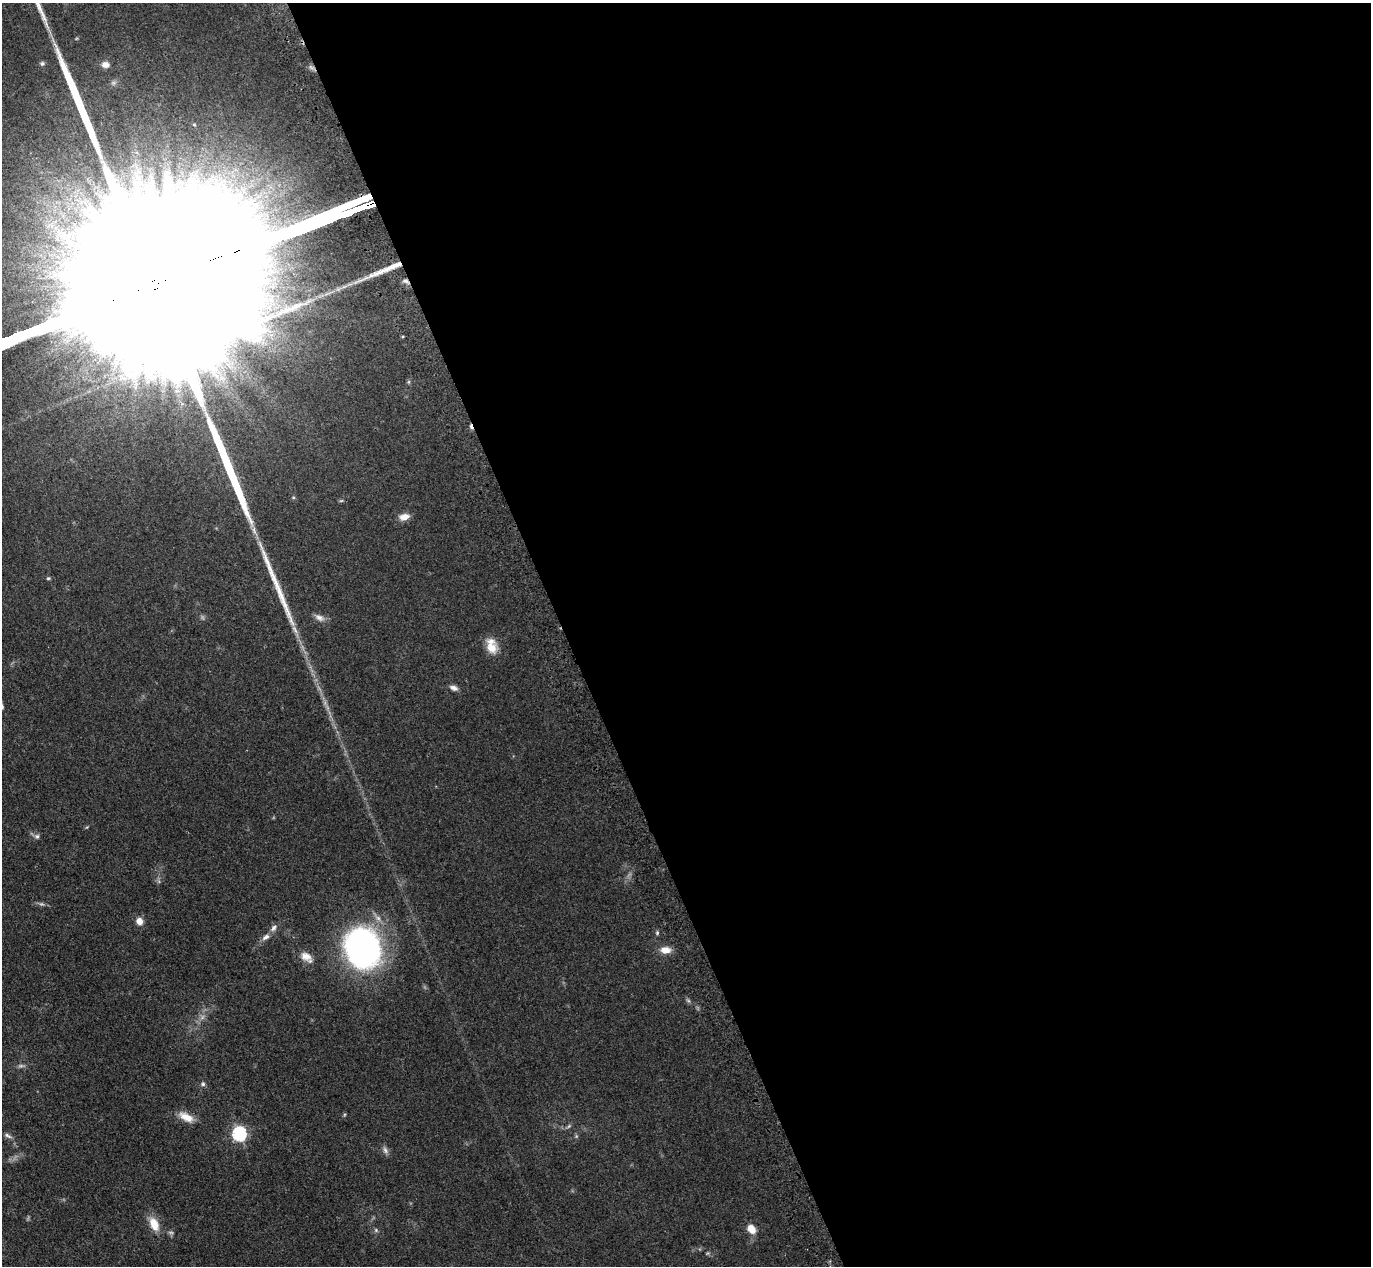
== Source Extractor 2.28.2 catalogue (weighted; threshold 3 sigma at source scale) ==
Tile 8 of 4 x 4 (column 4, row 2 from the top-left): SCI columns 4194-5562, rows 2884-4147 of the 5650 x 5635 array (HDU 1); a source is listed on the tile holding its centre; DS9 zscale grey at full resolution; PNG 1373 x 1268 px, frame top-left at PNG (2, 3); no overlay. Shown black and unused: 59% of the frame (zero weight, under 3 of 4 exposures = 6% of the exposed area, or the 3 px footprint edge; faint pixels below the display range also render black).
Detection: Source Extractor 2.28.2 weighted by HDU 2 'WHT'; one run over the whole footprint, this tile lists its part. Background 0.0388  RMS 0.0049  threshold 0.0222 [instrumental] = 3 sigma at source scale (4.5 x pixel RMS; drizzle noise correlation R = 1.50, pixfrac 1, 0.05/0.05 arcsec/px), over >= 5 px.
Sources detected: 40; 5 too faint to see at this stretch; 1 cosmic-ray / hot-pixel residue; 4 long thin detections or spike segments (spike, bleed or trail) — not listed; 1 inside a brighter listed object's ellipse — not listed separately; the other 29 listed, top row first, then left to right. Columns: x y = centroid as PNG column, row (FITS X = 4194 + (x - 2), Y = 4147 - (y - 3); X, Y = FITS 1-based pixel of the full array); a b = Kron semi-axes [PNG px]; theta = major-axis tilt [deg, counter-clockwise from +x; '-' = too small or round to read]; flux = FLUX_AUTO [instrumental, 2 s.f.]
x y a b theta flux
42 63 6 6 - 0.98
105 65 8 6 -7 3.1
406 281 9 6 -18 1.6
409 382 6 4 90 0.7
341 501 6 4 2 0.66
404 517 12 7 11 4.6
48 578 5 4 - 0.64
319 618 14 8 -28 2.9
492 647 19 14 -55 7.1
454 688 10 6 -20 2.1
37 836 8 7 - 1.4
139 921 8 7 - 3.9
274 928 11 7 58 2.1
657 933 6 5 - 0.8
266 937 12 7 33 2.5
362 948 43 37 -72 130
665 950 13 8 -4 5
306 956 15 11 -22 4.9
202 1017 8 6 47 1.8
203 1084 6 6 - 1.1
344 1115 6 3 72 0.55
186 1117 21 9 -28 6.5
569 1126 8 4 36 0.96
239 1134 6 6 - 99
8 1136 12 5 -26 1.6
385 1150 11 6 -62 1.9
154 1224 19 11 -66 7.9
751 1229 11 8 -46 5.7
376 1230 6 5 - 0.86
Overlapping masked pixels (flux is a lower limit): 1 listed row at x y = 406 281